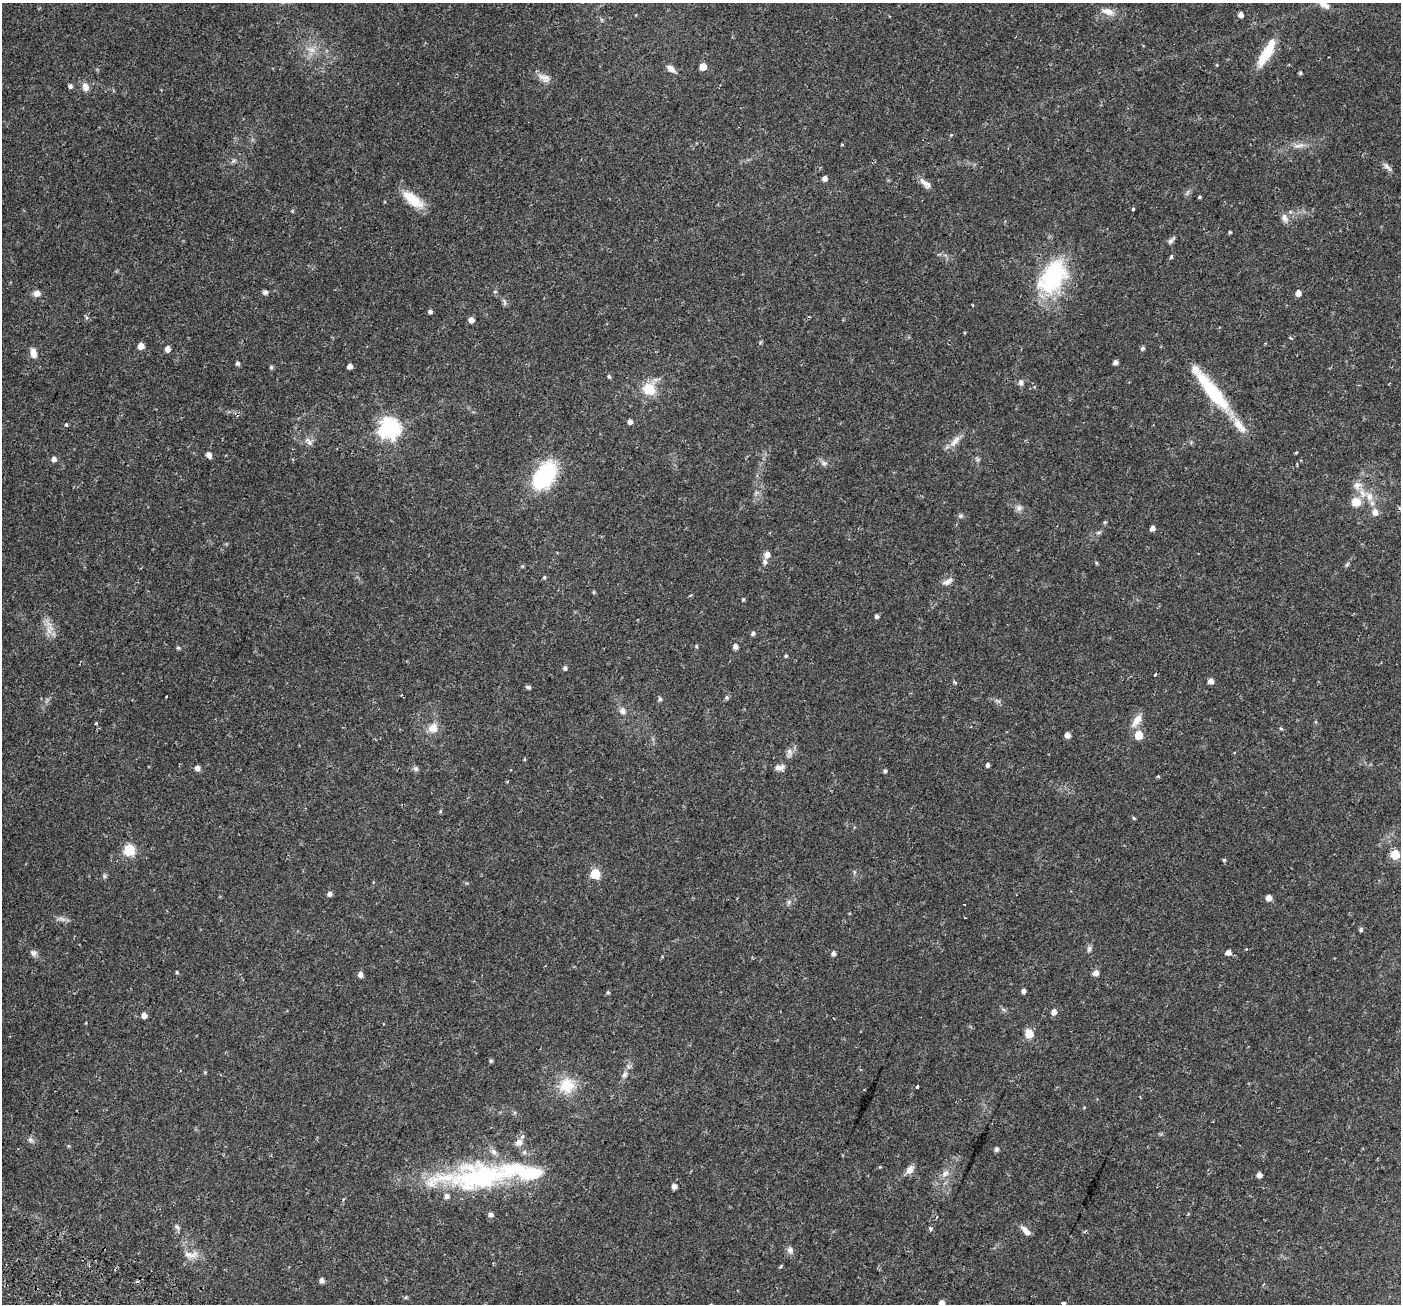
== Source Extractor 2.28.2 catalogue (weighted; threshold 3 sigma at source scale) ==
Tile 7 of 4 x 4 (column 3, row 2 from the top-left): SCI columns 2869-4267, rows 2897-4198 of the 5743 x 5856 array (HDU 1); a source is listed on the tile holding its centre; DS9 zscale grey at full resolution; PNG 1403 x 1306 px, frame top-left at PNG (2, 3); no overlay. Shown black and unused: <1% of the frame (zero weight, under 2 of 3 exposures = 5% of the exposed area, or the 3 px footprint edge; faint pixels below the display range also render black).
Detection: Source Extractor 2.28.2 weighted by HDU 2 'WHT'; one run over the whole footprint, this tile lists its part. Background 0.0345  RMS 0.0037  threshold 0.0165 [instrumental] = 3 sigma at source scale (4.5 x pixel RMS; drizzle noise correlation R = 1.50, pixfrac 1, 0.0396/0.0396 arcsec/px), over >= 5 px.
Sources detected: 161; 1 too faint to see at this stretch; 7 cosmic-ray / hot-pixel residue — not listed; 7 inside a brighter listed object's ellipse — not listed separately; the other 146 listed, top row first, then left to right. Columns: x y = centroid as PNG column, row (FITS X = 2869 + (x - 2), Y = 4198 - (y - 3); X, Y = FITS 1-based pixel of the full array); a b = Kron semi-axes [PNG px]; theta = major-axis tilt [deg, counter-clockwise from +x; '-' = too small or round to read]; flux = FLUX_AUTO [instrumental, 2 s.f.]
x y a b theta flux
1324 5 14 8 -32 2.7
1108 12 19 9 -18 2.9
1241 15 5 4 - 1.8
311 50 12 6 -24 1.9
1267 52 34 11 58 9.5
1217 65 5 3 - 0.26
703 67 5 5 - 4.9
671 69 12 7 -41 1.9
1300 73 5 4 - 0.47
544 78 19 9 -29 2.5
70 86 5 5 - 0.85
85 87 11 8 -68 2.1
842 145 3 3 - 0.59
1299 145 18 6 12 2.2
1387 167 16 5 -48 1.3
825 178 5 5 - 1.5
925 183 18 7 -37 2.1
1199 197 4 3 - 0.4
412 199 28 11 -38 7.9
1133 209 3 3 - 2.3
292 211 5 4 - 0.34
1284 218 12 8 -61 1.8
1230 232 3 3 - 0.4
1171 240 12 5 47 0.97
1171 257 5 4 - 0.42
1053 276 36 22 60 37
265 292 7 6 - 0.82
495 292 5 3 - 0.34
37 293 8 7 - 1.8
1298 293 5 5 - 2.6
430 311 5 4 - 0.81
471 320 5 5 - 2
1291 338 6 2 -33 0.34
141 346 5 5 - 2.9
1142 348 5 4 - 0.72
167 349 5 5 - 2.2
33 353 11 7 -78 2.4
1115 362 4 4 - 1.4
237 363 5 4 - 0.79
349 366 5 4 - 1.6
271 367 5 4 - 0.6
609 377 6 4 -63 0.49
1021 383 8 6 89 1.1
649 389 19 16 -37 7
1212 391 64 12 -52 23
630 422 5 4 - 1.3
66 425 4 3 - 0.77
389 428 8 7 - 180
309 441 14 6 -59 1.4
955 441 20 7 50 2.6
209 455 5 5 - 2
54 459 5 5 - 1.5
824 463 7 4 0 0.71
544 475 21 12 56 47
1357 485 12 10 81 2.4
1369 496 13 10 -72 3.2
1356 502 12 11 - 3.8
1019 508 10 6 80 1.2
1375 512 9 8 - 2.1
960 516 6 5 - 0.61
1105 522 5 5 - 0.41
1153 528 5 4 - 1.6
1099 532 6 4 18 0.53
767 555 7 6 - 2.4
765 562 6 5 - 1
1096 563 6 4 -88 0.37
544 577 5 4 - 0.42
947 582 14 7 30 1.7
743 599 4 3 - 0.43
877 616 4 4 - 0.92
49 631 10 5 -55 1.7
753 633 5 5 - 0.78
696 646 5 4 - 0.38
735 646 5 5 - 1.6
178 647 5 5 - 0.47
786 656 5 4 - 0.42
565 668 5 4 - 0.84
1155 674 4 3 - 0.55
1211 681 5 5 - 2.1
956 683 5 4 - 0.44
528 687 7 4 -14 0.66
726 697 6 5 - 0.59
660 699 5 5 - 0.73
622 711 10 8 -66 1.5
1137 720 19 9 56 3.2
1315 722 5 3 - 0.35
96 723 3 3 - 1.1
433 728 11 10 - 3.6
1281 728 5 4 - 0.41
1067 735 5 5 - 1.9
1139 735 6 5 - 8.5
789 752 10 7 -70 1.3
987 765 5 4 - 0.88
780 767 13 6 15 1.6
197 768 6 5 - 1.5
416 769 7 7 - 0.81
885 771 4 4 - 0.63
440 811 5 3 - 0.36
1134 818 5 4 - 0.37
129 850 6 6 - 29
1395 854 6 5 - 15
1224 860 4 4 - 0.5
595 874 6 6 - 17
104 876 6 5 - 0.58
329 894 6 5 - 0.97
1269 898 5 5 - 2.6
789 902 6 5 - 0.68
964 905 3 2 - 0.27
1361 930 6 5 - 0.52
1089 949 8 6 75 0.85
1246 949 3 3 - 0.49
33 953 8 7 - 1.2
833 953 5 5 - 0.9
1228 953 6 5 - 1.6
177 972 4 4 - 0.38
1096 973 6 5 - 2
360 975 6 5 - 1.5
1023 991 5 4 - 1.1
608 992 5 4 - 0.49
1054 1012 6 5 - 1.8
144 1015 5 5 - 1.8
1029 1034 8 7 - 4.5
491 1061 4 4 - 0.53
205 1072 4 4 - 0.32
624 1074 9 6 64 1.2
567 1085 15 15 - 9.5
917 1087 3 3 - 0.61
30 1140 9 6 -52 0.88
519 1142 10 9 - 2
997 1149 5 4 - 0.95
910 1170 12 8 56 2.1
945 1173 12 8 41 2.1
1259 1175 5 4 - 1.9
480 1178 102 31 6 61
674 1186 5 4 - 1.7
491 1214 6 5 - 1.1
177 1227 8 5 -42 0.77
931 1229 4 3 - 1.7
1026 1231 14 6 -48 2
790 1250 9 8 - 1.4
191 1255 25 8 3 2.9
781 1266 5 3 - 0.47
322 1280 5 5 - 1.3
406 1297 5 4 - 0.4
942 1303 5 5 - 2.5
1063 1303 4 3 - 3
Isophote crosses this tile's border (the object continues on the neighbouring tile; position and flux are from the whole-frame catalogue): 3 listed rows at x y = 1324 5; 942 1303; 1063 1303